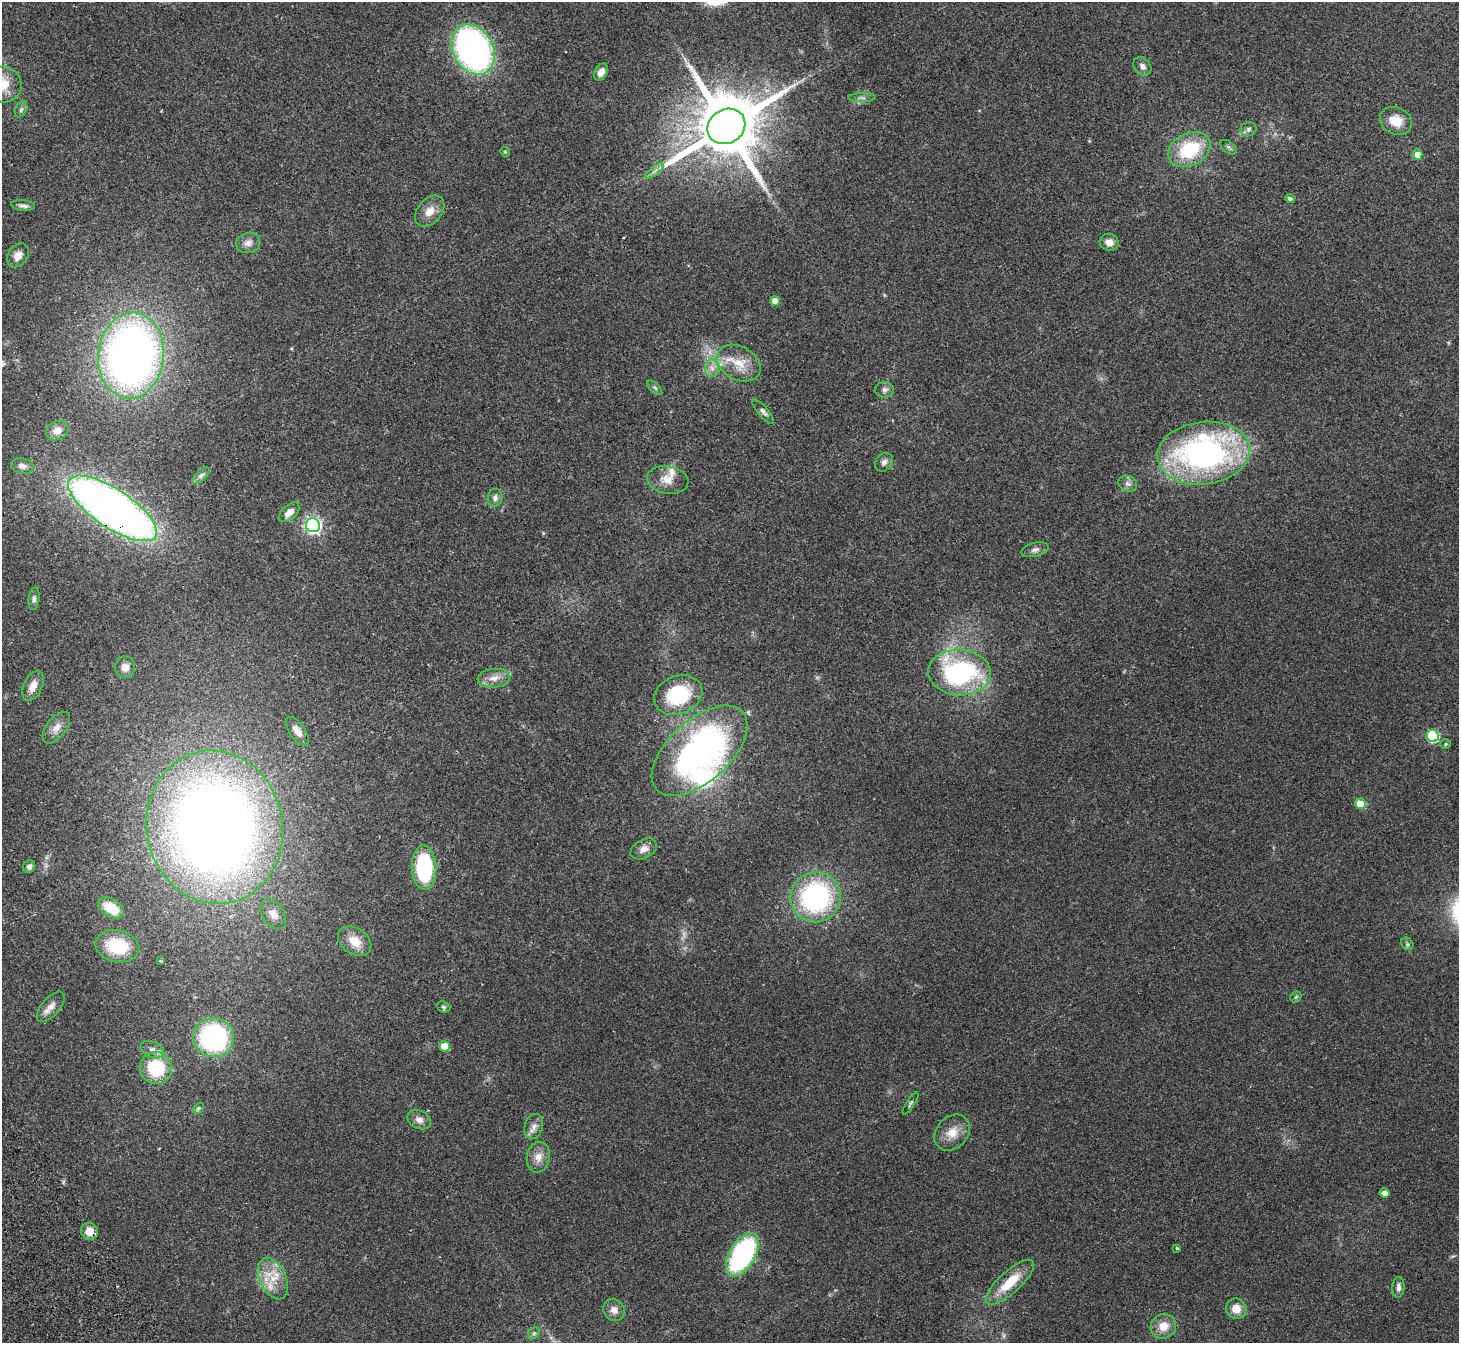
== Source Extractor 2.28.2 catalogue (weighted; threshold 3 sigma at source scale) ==
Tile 7 of 4 x 4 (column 3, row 2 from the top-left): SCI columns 2966-4422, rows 2880-4220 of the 5934 x 5893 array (HDU 1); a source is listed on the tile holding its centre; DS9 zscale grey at full resolution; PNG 1461 x 1345 px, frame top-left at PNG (2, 2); each listed source drawn as its Kron ellipse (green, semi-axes under 4 px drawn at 4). Shown black and unused: <1% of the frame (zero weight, under 2 of 3 exposures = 3% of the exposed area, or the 3 px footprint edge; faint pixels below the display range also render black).
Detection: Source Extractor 2.28.2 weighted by HDU 2 'WHT'; one run over the whole footprint, this tile lists its part. Background 0.141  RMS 0.0088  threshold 0.0394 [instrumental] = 3 sigma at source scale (4.5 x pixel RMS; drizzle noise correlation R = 1.50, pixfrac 1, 0.05/0.05 arcsec/px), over >= 5 px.
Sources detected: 89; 1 too faint to see at this stretch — neither listed nor drawn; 2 inside a brighter listed object's ellipse — not listed separately; the other 86 listed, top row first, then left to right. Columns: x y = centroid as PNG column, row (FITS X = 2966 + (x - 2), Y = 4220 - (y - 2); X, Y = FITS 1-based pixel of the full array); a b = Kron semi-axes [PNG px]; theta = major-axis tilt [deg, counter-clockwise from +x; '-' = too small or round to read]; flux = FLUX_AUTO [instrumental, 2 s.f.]
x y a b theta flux
473 50 27 20 -61 330
1142 66 10 8 -49 4.2
601 72 9 6 61 5.2
4 84 18 17 - 19
862 98 14 4 1 3
21 109 8 5 63 2
1396 121 17 13 -25 15
726 126 20 17 31 8700
1248 129 8 7 - 2.4
1229 147 9 5 -38 2.1
1189 150 22 16 27 50
505 152 5 4 - 1
1418 154 5 4 - 9
655 171 11 3 39 2.6
1290 198 5 4 - 2.2
23 206 12 5 -6 3.1
430 211 18 12 50 9.8
1109 242 9 8 - 6.8
248 243 12 10 17 5.4
18 255 13 9 52 7.8
775 301 5 5 - 9.1
131 356 43 33 84 590
739 363 23 16 -29 20
712 368 9 7 -85 4.7
655 388 9 4 -44 1.8
885 390 9 8 - 3.2
763 412 15 5 -50 3
57 431 12 9 27 7.1
1204 453 46 31 7 260
884 462 10 8 53 3.3
22 466 11 7 -12 4.4
201 476 11 5 43 2.7
668 480 21 14 -9 12
1128 484 10 7 -24 3.4
495 498 9 7 82 3.9
112 508 52 19 -33 710
289 512 12 7 42 7.5
313 525 7 7 - 250
1035 550 14 7 15 3.5
34 599 11 5 83 2.7
125 667 11 10 - 6.2
960 672 31 23 -4 130
494 678 16 9 6 8.1
33 686 16 9 64 8.3
678 695 25 19 22 56
56 728 18 9 52 7.7
297 731 16 8 -55 7
1433 736 6 6 - 80
1446 744 5 5 - 1.2
700 751 58 31 42 300
1360 804 5 5 - 23
215 827 77 68 -79 1100
644 849 14 9 28 6.3
29 867 7 6 - 2.6
424 868 22 12 -88 83
816 897 25 25 - 150
111 908 14 8 -33 22
273 914 16 11 -58 8.5
355 941 18 13 -35 14
1407 944 7 5 -47 1.8
117 946 22 16 -12 40
161 961 4 3 - 1.2
1296 997 6 5 - 1.3
51 1007 18 9 48 7.1
443 1007 7 5 -21 1.7
213 1038 20 19 - 140
444 1046 5 5 - 18
152 1050 12 7 -25 4.9
156 1068 16 16 - 46
910 1103 13 2 57 1.4
198 1108 6 4 48 1.5
419 1120 12 9 -25 5.5
534 1126 13 9 75 5.6
952 1133 20 15 46 13
538 1157 15 11 80 8.9
1385 1193 5 5 - 5.5
89 1231 9 8 - 11
1177 1248 3 3 - 1.1
742 1255 24 13 60 140
273 1278 22 13 -66 19
1010 1282 31 11 42 26
1398 1287 10 6 85 3.7
1236 1309 10 10 - 9.7
614 1310 11 10 - 5.4
1163 1326 13 12 - 12
534 1333 6 5 - 1.7
Overlapping masked pixels (flux is a lower limit): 2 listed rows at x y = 112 508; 89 1231
Isophote crosses this tile's border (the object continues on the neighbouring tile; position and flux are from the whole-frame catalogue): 1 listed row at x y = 4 84